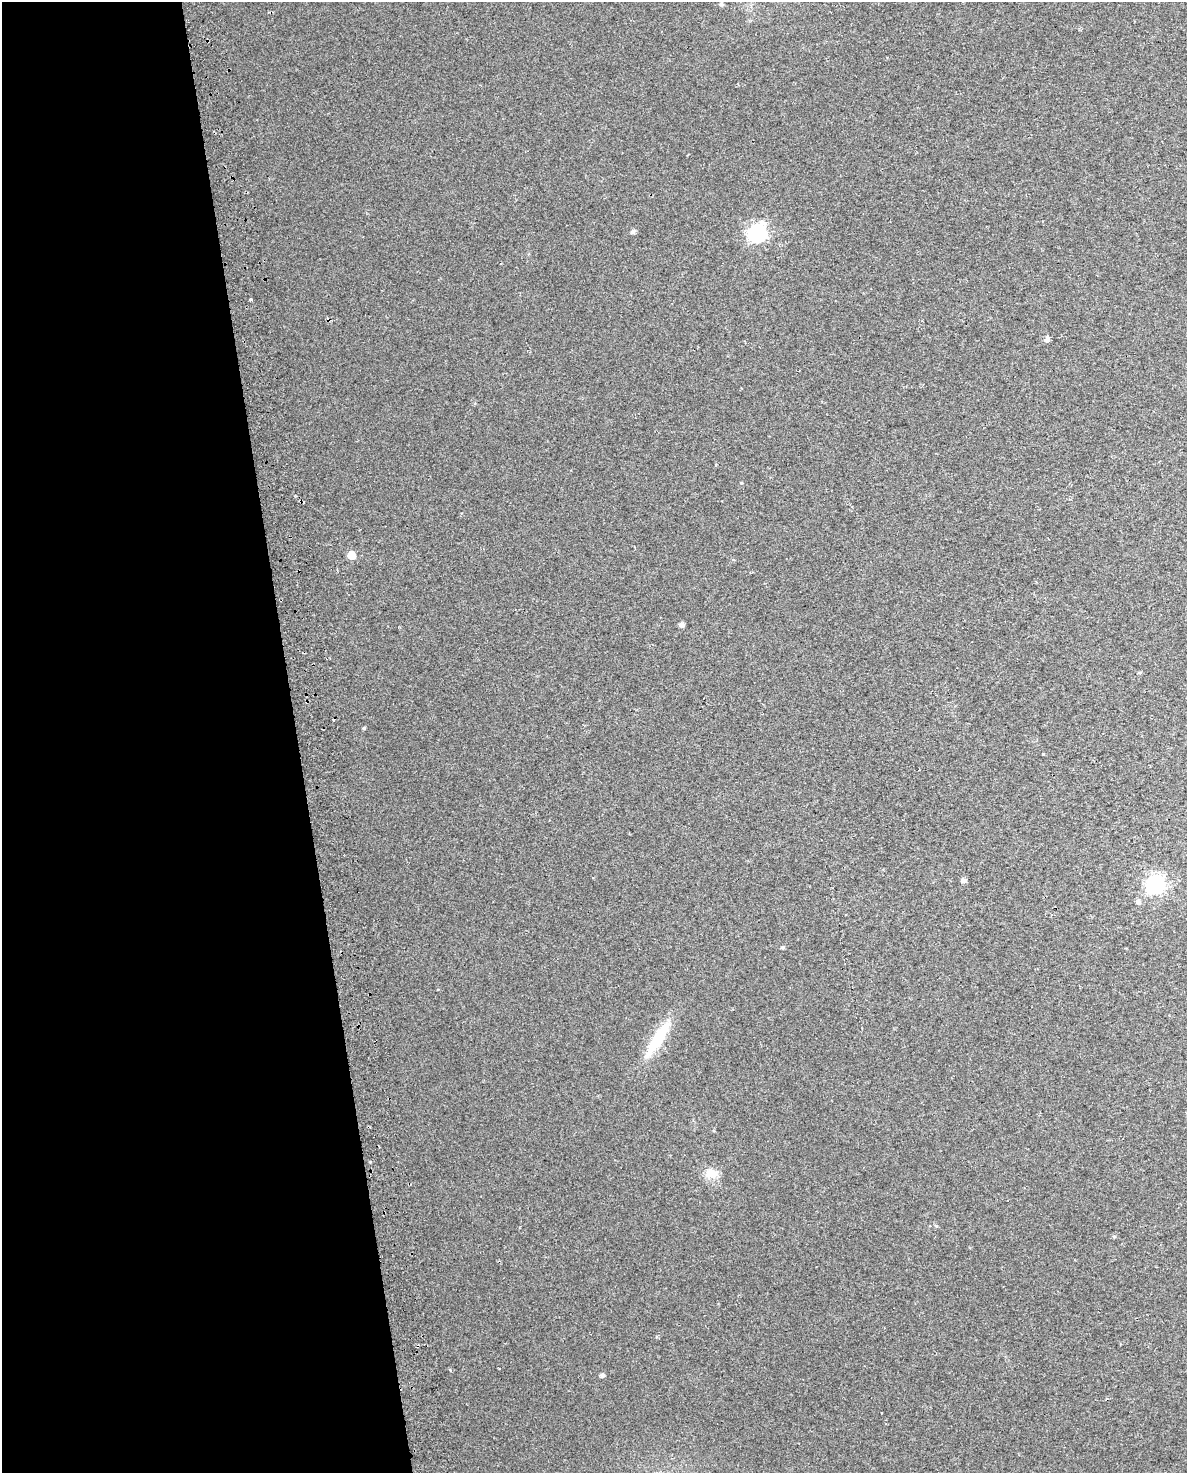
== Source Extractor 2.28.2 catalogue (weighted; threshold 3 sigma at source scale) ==
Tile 5 of 4 x 3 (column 1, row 2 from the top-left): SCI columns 49-1233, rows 1583-3053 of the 4835 x 4593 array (HDU 1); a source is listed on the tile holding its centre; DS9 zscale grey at full resolution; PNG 1189 x 1475 px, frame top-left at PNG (2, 2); no overlay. Shown black and unused: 25% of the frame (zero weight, under 2 of 3 exposures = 4% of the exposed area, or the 3 px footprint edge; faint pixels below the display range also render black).
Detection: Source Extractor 2.28.2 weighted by HDU 2 'WHT'; one run over the whole footprint, this tile lists its part. Background 0.0222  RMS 0.01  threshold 0.0457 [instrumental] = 3 sigma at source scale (4.5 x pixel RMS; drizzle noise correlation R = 1.50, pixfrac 1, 0.0396/0.0396 arcsec/px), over >= 5 px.
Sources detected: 19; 1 cosmic-ray / hot-pixel residue — not listed; the other 18 listed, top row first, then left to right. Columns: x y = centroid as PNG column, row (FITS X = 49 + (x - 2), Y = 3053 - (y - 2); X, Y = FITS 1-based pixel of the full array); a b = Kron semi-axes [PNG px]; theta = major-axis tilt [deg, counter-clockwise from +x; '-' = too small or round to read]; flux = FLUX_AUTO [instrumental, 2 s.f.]
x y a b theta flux
721 4 6 5 - 2.1
633 232 6 4 23 2.9
757 233 8 7 - 300
251 300 3 3 - 3.3
1047 339 4 4 - 68
351 555 5 5 - 23
681 625 6 5 - 3.3
364 728 4 3 - 1.4
1043 754 3 3 - 3.5
963 880 5 5 - 3.6
1156 885 7 7 - 330
1137 902 5 5 - 2.6
783 947 6 5 - 1.2
658 1039 57 12 58 38
711 1173 16 11 6 12
936 1226 5 4 - 1.2
1114 1236 5 3 - 1.2
602 1375 5 5 - 2.5
Unlisted compact peaks at least as high as the median listed source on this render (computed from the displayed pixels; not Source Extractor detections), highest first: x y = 741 483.